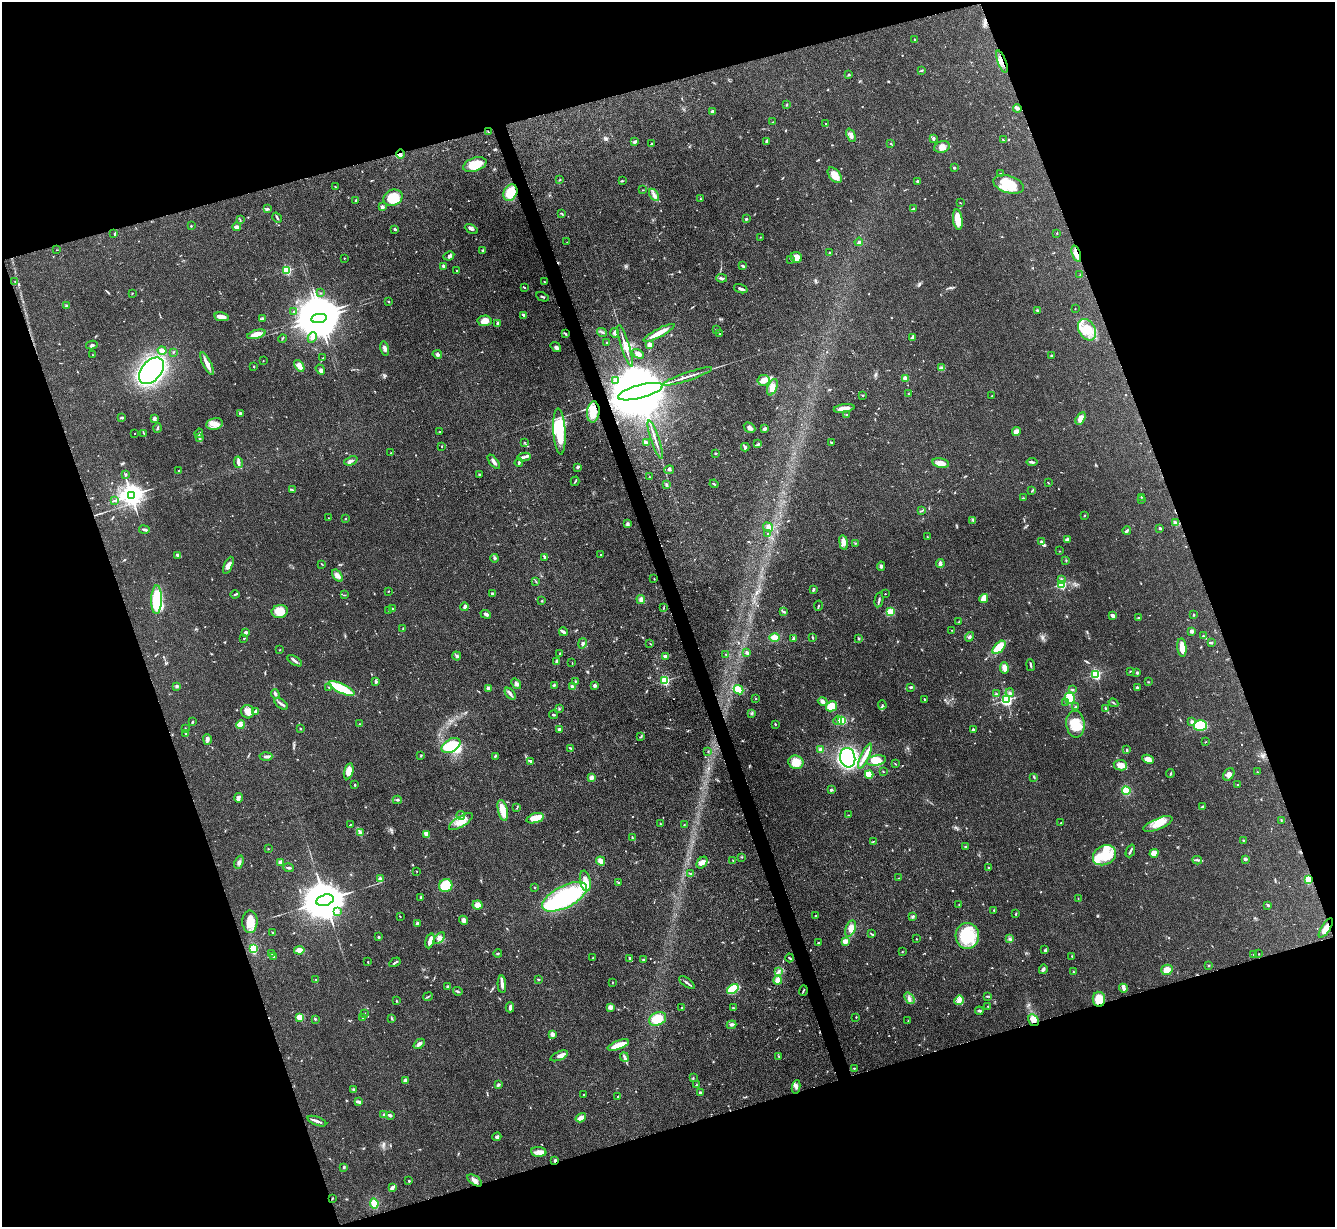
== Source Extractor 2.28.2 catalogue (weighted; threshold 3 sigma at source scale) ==
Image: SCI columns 2-5333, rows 147-5046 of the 5333 x 5319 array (HDU 1 of 3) = the unmasked area's bounding box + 8 px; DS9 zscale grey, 4 x 4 block average (1 PNG px = mean of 4 x 4 image px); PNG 1337 x 1229 px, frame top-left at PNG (2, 2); each listed source drawn as its Kron ellipse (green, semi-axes under 4 px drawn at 4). Shown black and unused: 38% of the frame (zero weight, under 3 of 4 exposures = <1% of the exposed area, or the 3 px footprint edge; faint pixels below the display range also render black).
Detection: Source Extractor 2.28.2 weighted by HDU 2 'WHT'. Background 0.085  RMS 0.0061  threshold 0.0275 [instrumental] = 3 sigma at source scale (4.5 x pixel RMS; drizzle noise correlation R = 1.50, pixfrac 1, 0.05/0.05 arcsec/px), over >= 5 px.
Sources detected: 741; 2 too faint to see at this stretch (4 x 4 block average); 5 inside a brighter object's white glare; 3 cosmic-ray / hot-pixel residue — neither listed nor drawn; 10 coinciding with a brighter row at this scale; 37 inside a brighter listed object's ellipse — not listed separately; of the other 684, all 500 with FLUX_AUTO >= 1.63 (the completeness limit of this list) listed and drawn (184 fainter detections not listed), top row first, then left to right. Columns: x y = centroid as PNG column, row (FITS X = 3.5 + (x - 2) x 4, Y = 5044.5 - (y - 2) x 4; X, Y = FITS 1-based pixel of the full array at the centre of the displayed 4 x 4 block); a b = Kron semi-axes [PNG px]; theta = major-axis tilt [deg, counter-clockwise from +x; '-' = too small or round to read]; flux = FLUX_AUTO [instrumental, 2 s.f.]
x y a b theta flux
915 40 2 2 - 5.4
1002 62 12 2 -69 14
921 71 3 2 - 4
849 75 3 2 - 3.8
787 105 3 2 - 2.6
1017 108 4 3 - 9.1
712 111 2 2 - 25
772 122 3 2 - 1.8
826 124 2 2 - 2.3
488 132 3 2 - 2.4
851 135 7 3 -68 10
933 138 2 2 - 23
1003 140 3 2 - 1.9
767 141 3 2 - 9.8
635 142 4 2 - 7.3
652 144 2 2 - 14
891 144 2 2 - 2.6
942 147 8 6 18 25
401 154 4 3 - 9.8
475 165 12 6 18 75
954 168 3 2 - 5
1001 174 4 2 - 2.8
835 175 9 5 -50 39
560 180 3 2 - 2
622 181 3 2 - 2.8
918 181 3 3 - 5.5
1008 184 16 8 -18 89
335 187 2 2 - 2.3
643 190 2 2 - 2.2
510 193 9 6 61 84
654 195 7 3 -57 16
393 198 10 8 23 120
701 199 2 2 - 1.8
356 200 2 2 - 3
960 203 3 2 - 2
382 207 2 2 - 50
268 209 3 2 - 4.6
913 209 3 2 - 3.1
562 214 4 2 - 2.9
277 218 5 2 - 5.1
746 219 2 2 - 13
958 219 10 4 -83 62
240 220 3 2 - 2
191 226 2 2 - 2.6
237 227 4 2 - 17
395 229 2 2 - 7.5
471 229 7 3 -29 8.9
114 233 2 2 - 1.8
1057 233 2 2 - 2
760 237 2 2 - 1.7
567 242 2 2 - 1.6
859 242 4 3 - 7.9
57 250 3 2 - 1.7
483 251 3 2 - 3.5
829 253 3 2 - 3.5
1076 254 8 3 -70 38
449 256 5 3 - 7.3
796 257 6 5 - 30
344 258 2 2 - 4.1
791 259 2 2 - 1.9
443 266 2 2 - 26
742 266 2 2 - 3
286 270 2 2 - 340
457 270 2 2 - 1.8
1080 275 2 2 - 1.8
721 278 5 3 - 8.1
15 281 2 2 - 2
544 282 3 2 - 2.6
524 287 4 2 - 2.9
741 289 7 2 -19 11
132 293 2 2 - 2.6
320 293 2 2 - 1.7
542 297 6 2 -28 4.6
388 301 3 2 - 2.8
66 306 4 2 - 3.4
1075 309 2 2 - 1.7
1038 310 2 2 - 6.2
293 312 2 2 - 1.8
524 315 3 2 - 11
222 317 7 4 -10 23
263 318 3 3 - 5.5
319 318 8 4 9 14000
485 321 7 5 5 30
497 323 4 2 - 7.6
716 330 2 2 - 1.8
1087 330 11 8 -60 58
602 332 5 2 - 3.9
614 333 5 3 - 8.9
659 333 17 3 28 54
256 334 9 4 16 42
565 334 4 2 - 4.9
720 334 2 2 - 2.8
312 337 5 3 - 11
913 337 3 2 - 12
282 338 4 2 - 2.5
606 343 2 2 - 4.5
92 345 6 2 11 6
649 345 2 2 - 79
625 346 22 2 -72 26
556 347 6 3 -38 8.5
385 348 7 3 -78 12
162 350 4 3 - 16
173 352 3 2 - 3
437 354 5 4 - 7.9
638 354 6 3 -29 19
93 355 2 2 - 1.7
1052 355 2 2 - 3.7
323 358 2 2 - 2.3
263 361 2 2 - 1.9
207 364 12 3 -64 32
299 366 6 3 -56 32
254 367 3 2 - 2.4
942 368 4 2 - 6.1
320 369 5 3 - 7.4
151 371 15 10 50 890
688 376 26 2 18 22
905 378 2 2 - 76
616 380 3 2 - 4.9
763 380 6 5 - 23
772 387 8 4 67 23
640 392 23 6 15 77000
908 394 2 2 - 1.8
863 395 2 2 - 3.5
992 396 2 2 - 2.3
844 408 10 3 9 32
593 412 10 6 83 55
240 413 3 3 - 4.6
847 414 2 2 - 2.7
122 417 4 2 - 6.3
155 418 4 3 - 10
1080 418 7 4 58 25
214 424 8 6 9 28
158 428 5 2 - 4.4
750 428 6 4 -31 14
765 429 2 2 - 15
559 431 23 6 -86 150
439 432 2 2 - 3.6
1016 432 4 4 - 26
135 433 2 2 - 2.5
144 433 2 2 - 1.9
199 433 5 2 - 5.3
199 438 3 2 - 4.5
655 440 20 2 -72 18
525 442 2 2 - 1.9
831 442 2 2 - 2.5
647 443 3 2 - 3.8
758 444 4 2 - 4.7
441 447 2 2 - 2.3
745 447 4 3 - 8.9
391 453 2 2 - 2.6
715 453 2 2 - 2.5
524 457 6 2 10 8.5
351 461 7 3 22 11
238 462 6 3 -78 12
494 462 8 2 -52 14
1032 462 5 2 - 7.7
519 463 4 2 - 6.4
941 463 8 4 -11 26
578 467 4 2 - 6.9
179 470 2 2 - 1.7
669 470 5 3 - 6.8
126 474 3 2 - 4.3
479 474 2 2 - 3.2
649 477 2 2 - 1.8
575 481 5 2 - 3.1
1048 483 2 2 - 3.1
714 484 4 2 - 4.1
666 485 3 2 - 4.2
292 490 3 2 - 2.3
1032 491 2 2 - 3.6
131 495 4 3 - 3900
1141 497 2 2 - 2.4
1023 498 3 2 - 2.2
115 500 2 2 - 1.7
1141 500 2 2 - 1.7
922 510 2 2 - 1.9
1084 516 2 2 - 2.6
329 518 3 2 - 2.1
345 519 2 2 - 2.2
973 520 3 2 - 5.2
1175 522 4 2 - 5.4
627 524 4 3 - 6.2
768 527 5 4 - 14
1160 528 3 2 - 3.7
144 529 5 3 - 6.8
1127 530 4 2 - 6.3
768 534 3 2 - 2.3
927 537 2 2 - 2.2
1067 539 4 3 - 7.7
844 542 7 4 -81 19
1041 542 4 3 - 8
855 543 2 2 - 1.8
1060 551 2 2 - 1.6
601 555 2 2 - 3.3
178 556 4 3 - 6.2
545 557 3 2 - 5.1
494 558 4 2 - 5.4
1066 560 2 2 - 2.6
940 563 4 3 - 11
322 564 2 2 - 2.7
228 565 9 4 66 18
881 566 4 3 - 7.3
337 576 7 4 -54 17
654 579 2 2 - 1.8
1061 579 3 2 - 3.3
536 582 2 2 - 2.1
1061 584 2 2 - 430
813 589 2 2 - 9.6
388 591 2 2 - 2
492 593 4 2 - 5.9
235 594 4 2 - 5
885 594 2 2 - 2
344 595 2 2 - 1.9
984 598 5 3 - 48
641 599 4 3 - 12
156 600 14 5 89 160
879 600 7 2 79 6.8
542 601 2 2 - 3.1
818 606 5 2 - 4
465 607 4 2 - 10
663 608 2 2 - 1.9
392 609 3 2 - 3.1
388 610 2 2 - 1.7
280 611 8 6 11 56
784 612 4 2 - 5.9
891 612 4 4 - 38
486 614 5 3 - 8
1193 614 2 2 - 2.2
1113 616 4 2 - 17
1139 618 2 2 - 4.1
958 622 3 2 - 2.3
403 628 2 2 - 1.7
952 630 2 2 - 1.7
1191 631 3 3 - 11
245 632 3 3 - 6.6
563 632 4 2 - 16
1203 636 2 2 - 1.8
775 637 5 4 - 25
970 637 5 2 - 4.8
244 638 2 2 - 2
794 638 3 3 - 6.5
813 638 3 2 - 3
859 638 3 2 - 3.3
582 643 5 3 - 8.8
650 643 2 2 - 1.8
1212 643 4 2 - 3.5
999 647 8 4 44 71
1182 648 9 4 -83 37
279 650 2 2 - 1.6
560 653 2 2 - 1.7
747 653 3 2 - 7.5
726 654 2 2 - 3.5
457 656 4 3 - 7.3
665 656 3 2 - 8.4
295 661 8 2 -32 8.7
557 662 4 3 - 10
572 663 2 2 - 1.6
1031 665 6 2 -80 5.3
1004 668 6 3 -79 27
1131 671 3 2 - 2.7
1137 672 3 2 - 4.9
1096 674 2 2 - 520
376 681 3 2 - 4.4
575 681 2 2 - 2.6
664 681 2 2 - 410
1148 682 2 2 - 1.9
516 684 6 4 -52 10
554 685 3 2 - 4.1
595 685 2 2 - 12
177 686 3 3 - 4.6
329 687 2 2 - 1.9
573 687 4 2 - 15
911 687 3 3 - 4.6
1137 687 2 2 - 6.7
342 688 14 4 -25 140
488 688 3 2 - 12
739 690 5 3 - 49
1072 690 3 2 - 3.9
1010 693 4 2 - 5.9
275 694 5 2 - 8.7
510 694 7 2 -50 9
996 694 4 2 - 4.3
1070 698 6 5 - 61
756 699 2 2 - 2.9
924 699 2 2 - 4.4
1006 700 2 2 - 710
823 701 5 3 - 16
1066 702 3 2 - 4.9
1113 703 5 2 - 3.5
281 704 8 2 -37 10
882 705 4 2 - 4.6
831 706 6 4 30 88
1076 707 3 2 - 3.2
1105 708 3 2 - 2.7
559 709 3 2 - 3.1
256 711 4 3 - 6.3
248 712 7 6 - 24
752 713 2 2 - 2
553 715 4 2 - 4.4
838 720 5 3 - 7.8
842 721 3 3 - 48
192 722 3 2 - 2.3
1192 722 2 2 - 27
241 724 4 3 - 9.8
359 724 3 2 - 3.6
775 724 2 2 - 4.3
1075 724 13 9 -84 72
1200 725 6 5 - 120
185 728 2 2 - 2.1
300 728 2 2 - 2.1
559 729 3 3 - 6.4
973 730 2 2 - 22
186 734 3 2 - 4.4
641 736 3 2 - 3
207 739 5 4 - 11
1205 742 2 2 - 1.7
451 746 10 6 30 160
571 749 3 2 - 3.1
821 749 3 3 - 8.8
1127 750 3 2 - 3.3
708 751 2 2 - 2.5
421 756 3 2 - 2.5
495 756 3 2 - 4.6
865 756 14 3 64 28
266 757 6 3 3 11
848 758 10 7 -78 480
1148 759 6 3 -26 35
876 760 10 5 10 49
531 761 4 2 - 9.6
796 762 7 6 - 57
895 764 3 2 - 2
1120 765 7 5 -10 31
349 771 8 4 76 38
883 771 3 2 - 1.9
1257 772 2 2 - 1.7
869 774 4 3 - 46
1170 774 4 2 - 3.6
1229 774 7 5 50 16
1034 777 3 2 - 3.2
591 778 2 2 - 85
355 784 4 2 - 2.8
1238 785 3 2 - 2.6
831 790 3 2 - 5.7
1126 791 4 4 - 39
239 798 5 3 - 9
397 800 4 2 - 5.7
1202 806 4 2 - 3.4
517 808 2 2 - 2.1
503 810 10 4 -77 47
461 815 4 2 - 4.1
848 815 2 2 - 1.9
535 818 9 4 16 64
1281 821 3 2 - 2.3
461 822 13 5 31 40
1061 823 2 2 - 1.8
660 824 3 2 - 2.2
1158 824 15 5 22 49
350 825 2 2 - 1.8
684 825 2 2 - 2.3
360 833 3 2 - 3.4
426 834 4 3 - 24
632 837 3 2 - 2.4
1243 840 2 2 - 2.8
873 841 3 2 - 2
965 847 3 2 - 3
268 849 2 2 - 1.8
1130 851 7 2 67 7.5
1154 853 4 4 - 31
1104 855 12 9 29 83
742 857 2 2 - 2.4
1245 859 3 3 - 4.4
1197 860 5 2 - 5.3
601 861 5 3 - 25
733 861 2 2 - 1.7
239 862 7 3 69 9.4
280 862 4 3 - 9.7
702 863 6 4 51 15
988 867 2 2 - 2.9
288 868 5 2 - 5.9
416 871 2 2 - 2.5
690 873 3 2 - 2.6
898 878 2 2 - 1.9
380 879 2 2 - 69
1308 879 3 3 - 31
585 881 10 5 -79 41
619 883 3 2 - 3.5
446 886 7 6 - 100
534 887 2 2 - 4
421 897 3 2 - 5.1
565 897 24 11 27 450
1078 898 2 2 - 1.7
325 900 9 5 15 19000
959 904 2 2 - 1.9
477 905 5 4 - 23
1268 905 3 2 - 6.1
994 910 2 2 - 2.5
337 911 3 3 - 7.5
1016 914 3 2 - 2.7
400 916 3 2 - 1.9
815 916 2 2 - 2.4
912 917 2 2 - 2.8
464 920 5 3 - 8.8
250 922 11 7 -88 49
417 923 4 2 - 8.5
1326 928 11 3 58 31
850 929 8 5 68 26
273 933 3 2 - 2.2
871 934 3 2 - 1.6
967 936 13 11 -88 180
379 937 2 2 - 9.4
439 938 7 3 46 11
916 939 2 2 - 3.9
1010 939 3 2 - 4.9
430 941 8 3 76 32
845 941 4 3 - 21
818 943 3 2 - 3.2
253 949 4 3 - 98
299 950 5 3 - 35
1044 950 2 2 - 2
902 952 2 2 - 2
272 953 3 2 - 3
498 954 4 2 - 4
1258 954 2 2 - 1.9
1254 955 2 2 - 2.9
273 956 3 2 - 5.9
1072 956 2 2 - 3.7
593 958 2 2 - 5
789 958 4 2 - 3.5
630 959 4 2 - 4.9
644 959 3 2 - 4
368 962 2 2 - 3.2
395 962 6 2 31 5.3
1209 965 3 2 - 2.5
1043 969 4 3 - 8.3
1167 970 6 5 - 33
779 972 3 2 - 4.8
1073 972 3 2 - 3.1
538 979 3 2 - 4.7
316 980 3 2 - 1.9
778 980 4 4 - 30
612 982 2 2 - 2
687 983 9 2 -36 8
502 984 9 3 -87 13
448 987 2 2 - 16
1123 988 4 2 - 12
733 989 6 3 36 170
458 991 5 2 - 4.1
803 991 5 2 - 3.8
987 996 4 2 - 3.5
428 997 5 2 - 4.4
909 998 6 3 -53 11
1099 999 7 6 - 60
959 1000 5 4 - 15
396 1001 2 2 - 2.2
988 1006 2 2 - 3.6
510 1007 5 3 - 7.7
610 1007 3 3 - 18
682 1008 2 2 - 3.7
733 1008 2 2 - 3.3
979 1011 4 2 - 4.8
364 1013 3 2 - 2.1
300 1017 3 2 - 42
856 1017 2 2 - 2.6
362 1018 2 2 - 2.4
392 1018 3 2 - 4
315 1019 3 2 - 3.2
658 1019 9 6 25 86
1033 1020 6 5 - 21
908 1021 2 2 - 1.7
731 1025 5 3 - 7.2
552 1034 3 3 - 12
419 1044 6 3 42 12
618 1045 11 3 20 53
559 1056 9 3 23 17
778 1056 2 2 - 1.9
624 1057 5 3 - 8.3
854 1068 2 2 - 6
693 1078 3 2 - 2.9
405 1080 4 3 - 6.7
499 1084 2 2 - 17
696 1085 2 2 - 1.7
796 1087 6 3 80 11
354 1090 3 2 - 6.7
700 1093 3 3 - 5.4
584 1095 2 2 - 1.9
618 1096 2 2 - 2
359 1102 4 2 - 15
383 1115 2 2 - 4.9
390 1115 4 2 - 8.3
581 1118 5 3 - 21
317 1121 10 2 -21 14
497 1137 4 3 - 6.9
539 1152 8 5 -4 22
555 1160 3 2 - 6.4
344 1167 3 2 - 4.7
475 1180 8 4 -34 17
409 1181 2 2 - 10
393 1188 2 2 - 4
332 1198 2 2 - 2.1
374 1203 5 4 - 50
Overlapping masked pixels (flux is a lower limit): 7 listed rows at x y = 1002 62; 401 154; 1076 254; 640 392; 1326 928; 1099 999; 555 1160
Diffuse or blended objects may show on this block-average render without a row.